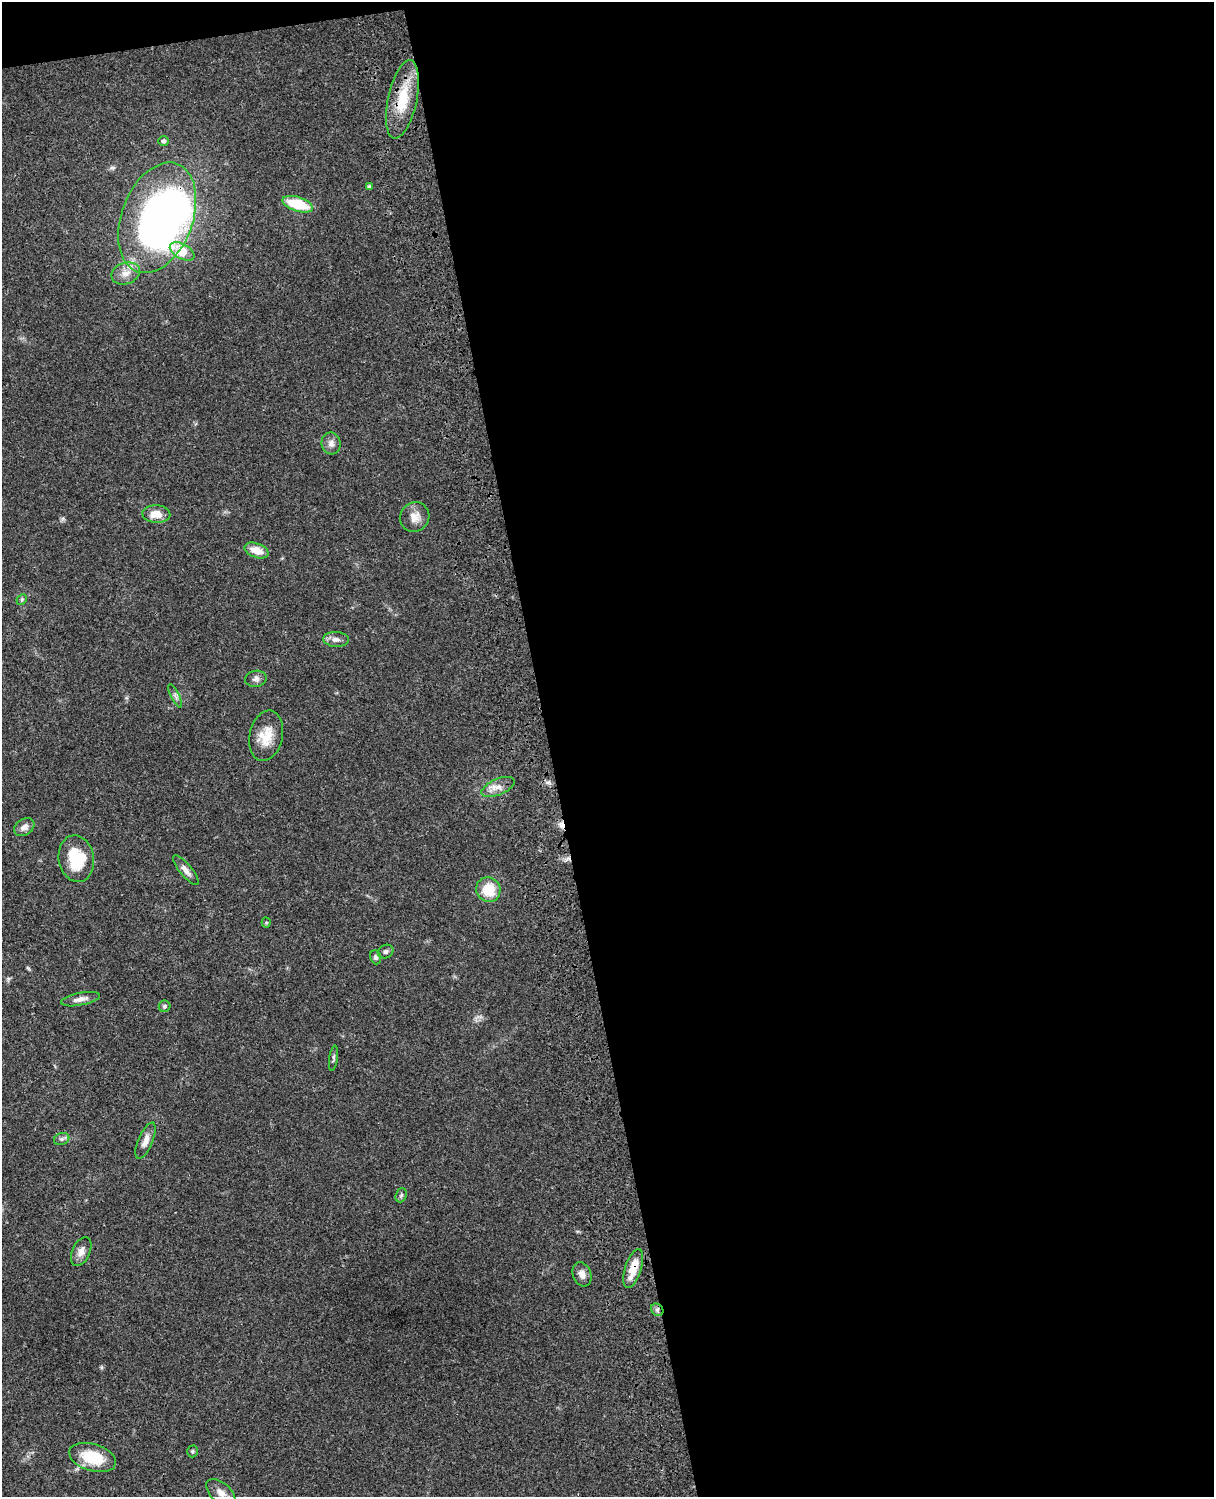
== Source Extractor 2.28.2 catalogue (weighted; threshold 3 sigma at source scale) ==
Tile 4 of 4 x 3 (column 4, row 1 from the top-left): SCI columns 3756-4967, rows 3267-4761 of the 5085 x 4926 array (HDU 1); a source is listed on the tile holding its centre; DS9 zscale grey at full resolution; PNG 1216 x 1499 px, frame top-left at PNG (2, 2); each listed source drawn as its Kron ellipse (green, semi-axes under 4 px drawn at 4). Shown black and unused: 56% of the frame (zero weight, under 3 of 4 exposures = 6% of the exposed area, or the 3 px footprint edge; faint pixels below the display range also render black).
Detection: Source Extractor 2.28.2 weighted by HDU 2 'WHT'; one run over the whole footprint, this tile lists its part. Background 0.0752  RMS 0.0058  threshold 0.0259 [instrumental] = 3 sigma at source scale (4.5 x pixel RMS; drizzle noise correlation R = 1.50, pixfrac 1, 0.05/0.05 arcsec/px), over >= 5 px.
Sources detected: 39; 1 inside a brighter object's white glare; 1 cosmic-ray / hot-pixel residue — neither listed nor drawn; the other 37 listed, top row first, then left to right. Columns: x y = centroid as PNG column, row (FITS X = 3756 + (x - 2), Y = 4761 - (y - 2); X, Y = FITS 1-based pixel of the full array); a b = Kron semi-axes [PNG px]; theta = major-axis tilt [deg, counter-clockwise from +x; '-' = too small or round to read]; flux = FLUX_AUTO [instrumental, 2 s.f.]
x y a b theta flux
402 99 40 14 78 21
164 141 5 5 - 1.4
369 187 4 4 - 1.5
298 204 16 7 -17 23
157 218 57 35 69 300
182 251 13 7 -29 18
126 273 14 10 20 5.7
331 443 11 9 -83 3.3
156 514 14 9 -3 7.5
415 517 15 14 - 6.1
257 550 12 7 -20 8.1
22 599 6 4 47 0.85
336 639 13 7 -4 3.2
256 679 11 8 11 2.3
175 696 13 3 -64 1.5
266 736 25 16 78 12
498 787 18 8 22 4.7
24 827 11 8 32 3.5
76 859 23 17 -79 24
186 870 18 6 -50 3.4
488 890 13 12 - 14
266 923 5 4 - 0.69
386 952 8 6 29 1.6
375 957 7 5 -71 1.2
80 999 20 6 11 3.7
165 1006 6 5 - 1.1
333 1058 13 4 81 1.3
62 1139 8 6 20 1.5
146 1141 19 7 67 4.4
401 1195 7 5 68 1.1
81 1252 15 9 65 4
633 1268 20 8 72 11
582 1274 12 9 -70 3.8
657 1310 7 5 -46 1.5
192 1451 6 5 - 0.88
93 1458 24 13 -17 21
221 1493 17 10 -41 5.4
Overlapping masked pixels (flux is a lower limit): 4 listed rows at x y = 402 99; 157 218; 633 1268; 657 1310